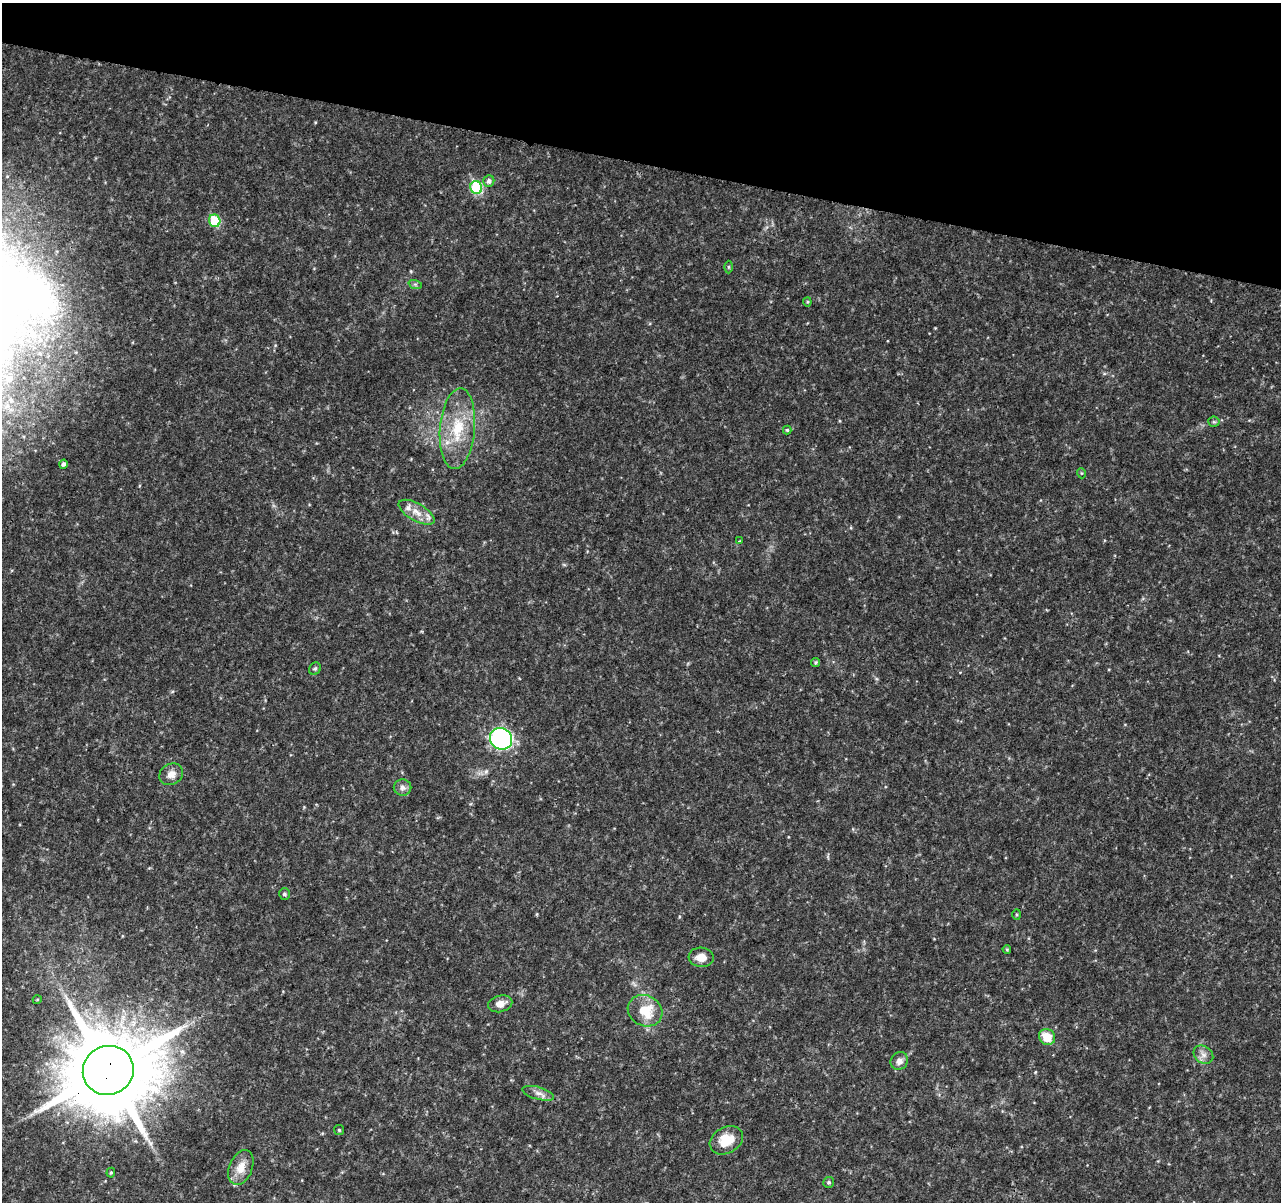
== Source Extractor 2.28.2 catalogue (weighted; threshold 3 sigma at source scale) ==
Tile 2 of 4 x 4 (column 2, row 1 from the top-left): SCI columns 1286-2564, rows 3833-5032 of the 5138 x 5323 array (HDU 1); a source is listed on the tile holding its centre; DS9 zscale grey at full resolution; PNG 1283 x 1204 px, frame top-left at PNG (2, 3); each listed source drawn as its Kron ellipse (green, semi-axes under 4 px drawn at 4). Shown black and unused: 13% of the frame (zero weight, under 3 of 4 exposures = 1% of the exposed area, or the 3 px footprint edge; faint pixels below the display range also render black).
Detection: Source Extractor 2.28.2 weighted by HDU 2 'WHT'; one run over the whole footprint, this tile lists its part. Background 0.0536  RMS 0.0045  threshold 0.0204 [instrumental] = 3 sigma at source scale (4.5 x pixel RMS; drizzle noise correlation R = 1.50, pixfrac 1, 0.0396/0.0396 arcsec/px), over >= 5 px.
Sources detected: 37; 2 inside a brighter listed object's ellipse — not listed separately; the other 35 listed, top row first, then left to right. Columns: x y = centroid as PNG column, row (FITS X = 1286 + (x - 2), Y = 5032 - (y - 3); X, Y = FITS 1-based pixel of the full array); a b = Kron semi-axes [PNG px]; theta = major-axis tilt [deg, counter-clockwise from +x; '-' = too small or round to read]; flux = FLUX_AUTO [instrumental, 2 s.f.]
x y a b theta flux
489 181 5 5 - 1.7
476 188 6 6 - 42
215 221 6 5 - 23
728 267 6 4 -89 0.61
415 284 7 4 -18 0.84
807 302 4 4 - 0.51
1214 422 5 5 - 0.68
457 429 40 17 85 21
787 430 4 4 - 0.57
63 464 4 4 - 1.1
1081 473 5 3 - 0.37
417 512 20 8 -30 5
739 541 4 2 - 0.31
816 662 5 4 - 0.64
315 669 6 5 - 0.99
501 739 11 10 - 120
171 774 12 10 30 3.8
402 787 9 8 - 2.1
284 894 6 5 - 0.9
1017 914 5 4 - 0.6
1007 949 4 3 - 0.48
701 957 12 9 -5 5
37 1000 4 3 - 0.34
500 1004 12 8 14 3.5
645 1011 18 15 -27 13
1047 1037 8 7 - 8.5
1203 1055 10 8 -36 2.5
899 1061 9 8 - 2.6
108 1070 26 24 27 5800
538 1093 16 6 -16 2.6
339 1130 5 4 - 0.62
726 1140 17 13 29 11
241 1167 18 11 68 6.4
111 1173 5 4 - 0.51
829 1182 5 5 - 0.78
Overlapping masked pixels (flux is a lower limit): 1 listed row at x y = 108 1070